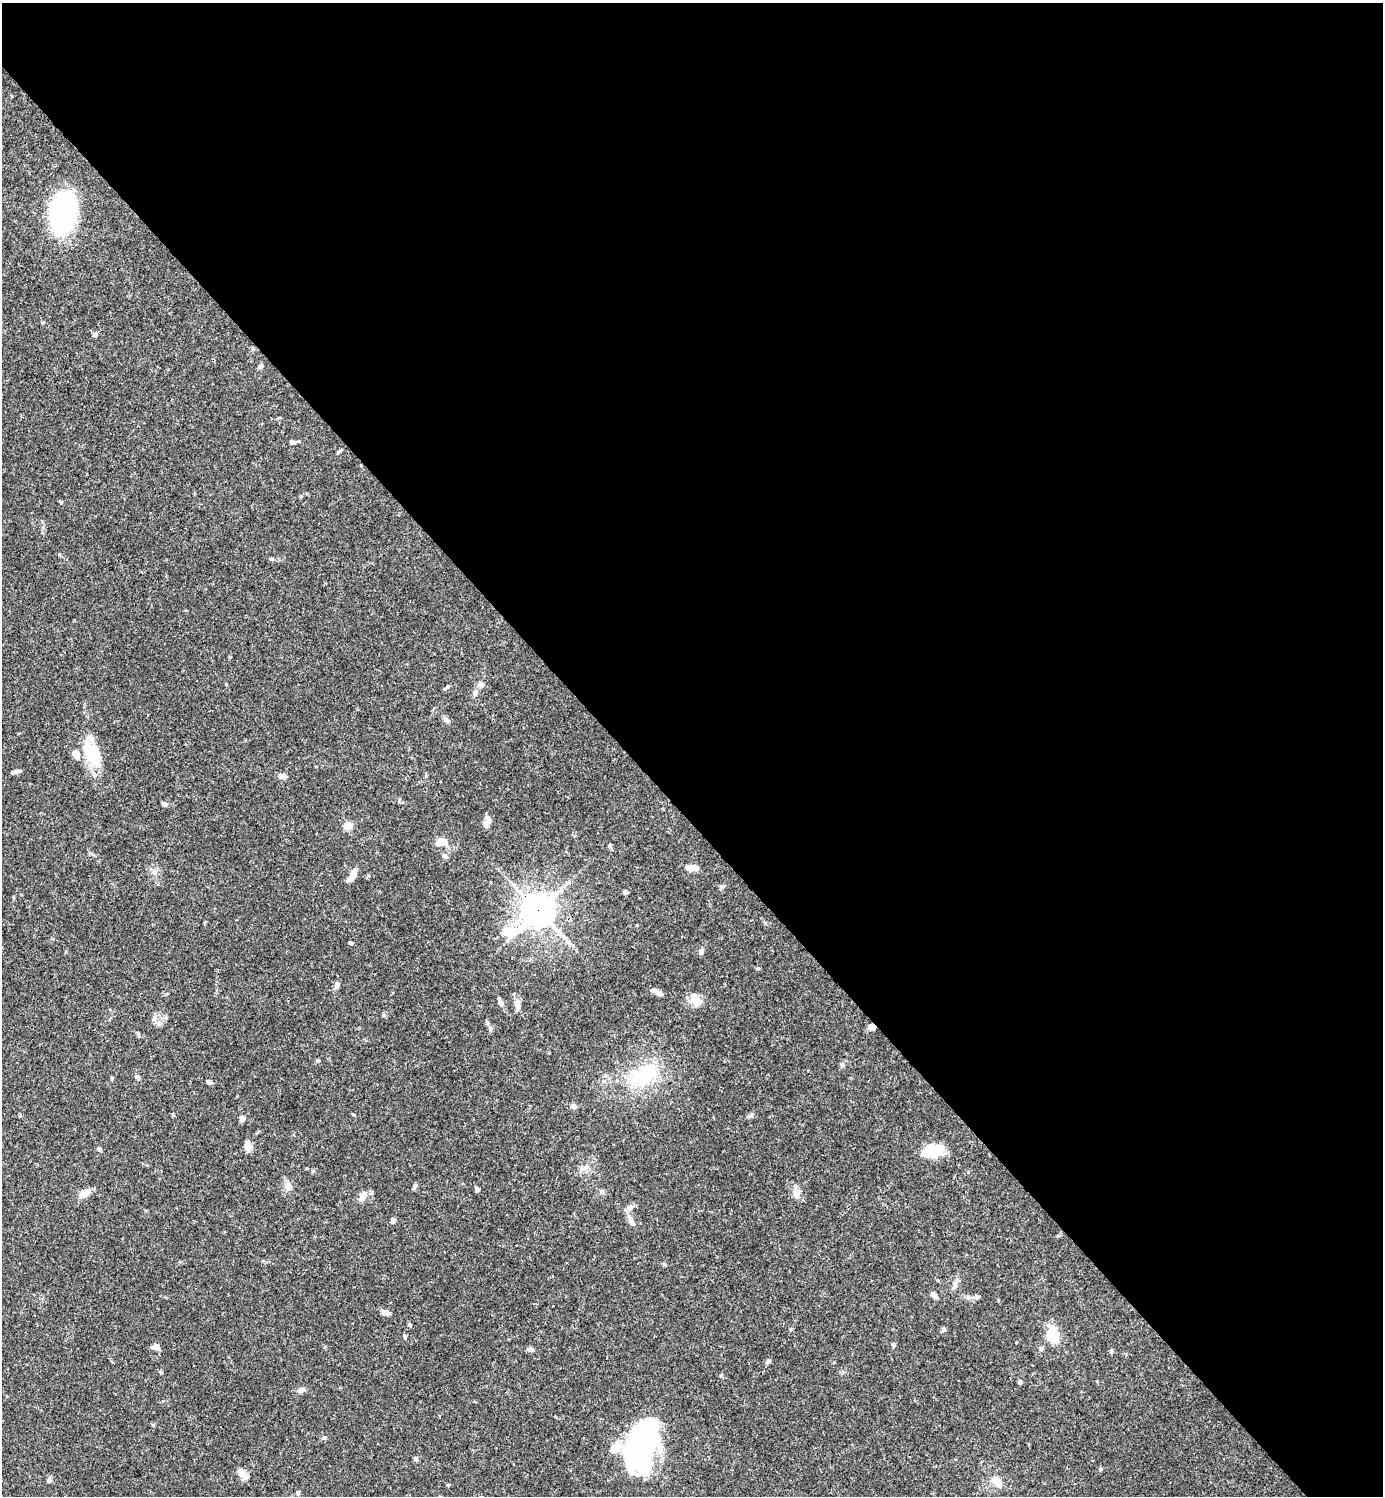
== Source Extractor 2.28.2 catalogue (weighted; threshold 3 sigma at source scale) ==
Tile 8 of 4 x 4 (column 4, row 2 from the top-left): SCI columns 4444-5824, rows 2991-4484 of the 5982 x 5983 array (HDU 1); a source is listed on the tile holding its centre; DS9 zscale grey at full resolution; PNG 1385 x 1498 px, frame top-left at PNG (2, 3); no overlay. Shown black and unused: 55% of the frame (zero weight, under 3 of 4 exposures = <1% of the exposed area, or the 3 px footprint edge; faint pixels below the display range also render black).
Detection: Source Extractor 2.28.2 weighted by HDU 2 'WHT'; one run over the whole footprint, this tile lists its part. Background 0.0643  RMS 0.0032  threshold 0.0143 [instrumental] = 3 sigma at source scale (4.5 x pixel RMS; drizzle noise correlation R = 1.50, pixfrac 1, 0.05/0.05 arcsec/px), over >= 5 px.
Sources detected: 83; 3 inside a brighter object's white glare — not listed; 5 inside a brighter listed object's ellipse — not listed separately; the other 75 listed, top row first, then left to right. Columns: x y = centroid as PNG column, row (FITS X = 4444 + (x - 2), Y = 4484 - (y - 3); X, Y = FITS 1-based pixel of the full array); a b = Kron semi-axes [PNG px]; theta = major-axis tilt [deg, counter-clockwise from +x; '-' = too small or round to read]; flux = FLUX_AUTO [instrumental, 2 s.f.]
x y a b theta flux
63 213 31 19 81 74
43 322 5 3 - 0.31
95 334 5 5 - 0.88
260 366 6 5 - 0.79
292 442 7 5 -2 0.83
271 559 5 4 - 0.43
481 685 8 7 - 1.2
447 687 6 4 45 0.46
475 693 10 6 78 1.3
446 720 10 5 -65 0.84
93 754 31 18 -73 11
16 772 11 4 16 0.97
282 776 8 5 -17 1.8
165 804 6 5 - 0.8
488 819 10 6 -68 1.6
348 826 8 7 - 3.3
441 842 15 9 18 3.2
611 848 9 3 -58 0.5
445 856 7 5 -28 0.72
690 868 11 6 -7 3.5
353 873 16 7 64 2.6
722 886 8 4 9 0.58
625 892 5 5 - 0.89
538 911 11 10 - 430
701 951 7 6 - 1
337 985 8 6 71 1.1
657 992 12 5 -28 2.1
695 1000 16 12 -49 3.6
500 1002 9 6 -59 1.3
517 1004 16 7 -82 1.7
383 1015 5 5 - 0.47
872 1027 9 6 -22 1.4
318 1061 6 4 0 0.35
842 1065 7 5 -56 0.67
646 1074 33 29 16 17
209 1082 6 4 -23 0.76
573 1106 7 6 - 0.89
353 1114 5 3 - 0.29
751 1115 10 4 46 0.67
242 1118 6 5 - 1.4
248 1146 14 7 -87 1.9
99 1149 6 4 -61 0.62
935 1150 21 14 -27 7.6
313 1171 5 5 - 0.49
288 1186 12 8 -84 1.7
415 1186 8 5 63 0.61
477 1190 6 4 74 0.66
602 1192 6 6 - 0.67
84 1193 14 8 31 2.9
796 1194 16 7 -88 2
363 1196 16 8 67 1.9
631 1207 6 6 - 0.86
393 1221 7 5 42 0.85
631 1221 17 6 -63 1.8
955 1285 9 6 -90 1
934 1295 7 5 -41 1.4
977 1297 5 5 - 0.53
384 1313 8 7 - 0.97
410 1325 5 4 - 0.52
944 1329 6 5 - 0.85
1052 1335 23 14 86 6.3
405 1337 6 4 89 0.51
156 1347 10 6 -7 1.2
531 1349 9 5 -8 0.78
1111 1351 6 4 89 0.41
1020 1382 5 4 - 0.6
301 1390 12 6 15 1.1
324 1437 6 4 1 0.45
643 1439 57 25 79 63
615 1448 16 9 22 6.8
415 1459 7 4 89 0.49
1100 1469 5 4 - 0.47
243 1474 14 7 -48 2.3
49 1480 7 4 71 0.53
996 1482 17 9 -45 3.6
Overlapping masked pixels (flux is a lower limit): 2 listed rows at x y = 538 911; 872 1027
Unlisted compact peaks at least as high as the median listed source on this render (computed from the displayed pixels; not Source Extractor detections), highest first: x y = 768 1361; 758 968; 61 502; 338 452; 153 1425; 59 554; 721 1375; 894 1345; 137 1076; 834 1362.